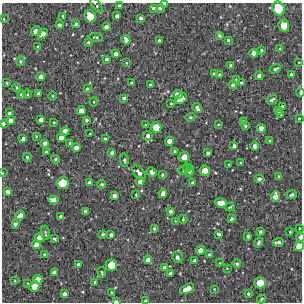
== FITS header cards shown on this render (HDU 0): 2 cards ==
NAXIS1  =                  300 / Width of image
NAXIS2  =                  300 / Height of image

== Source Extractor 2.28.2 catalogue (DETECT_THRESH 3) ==
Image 300 x 300 px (HDU 0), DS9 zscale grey, 1 PNG px = 1 image px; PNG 304 x 304 px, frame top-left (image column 1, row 300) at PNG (2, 3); each listed source drawn as its Kron ellipse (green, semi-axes under 4 px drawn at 4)
Background 1900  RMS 180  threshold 531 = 3 sigma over >= 5 px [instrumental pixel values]
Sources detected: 178; all 178 listed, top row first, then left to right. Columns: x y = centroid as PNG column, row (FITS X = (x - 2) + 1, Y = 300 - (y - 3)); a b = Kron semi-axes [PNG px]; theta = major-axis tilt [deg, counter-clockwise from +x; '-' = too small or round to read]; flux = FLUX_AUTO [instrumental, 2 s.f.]
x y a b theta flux
165 3 3 2 - 22000
96 5 9 4 -51 18000
119 5 3 3 - 18000
153 8 3 3 - 19000
160 8 3 3 - 28000
278 8 7 6 - 460000
63 16 3 2 - 12000
90 16 6 5 - 270000
117 16 4 3 - 34000
141 18 3 3 - 31000
4 19 3 2 - 8000
76 24 3 3 - 25000
59 25 4 3 - 28000
284 25 6 5 - 210000
106 27 4 4 - 47000
36 31 5 4 - 82000
43 34 5 4 - 78000
219 36 4 3 - 26000
96 37 7 3 -5 14000
126 40 5 4 - 58000
159 40 3 3 - 23000
228 40 4 4 - 18000
88 42 3 3 - 15000
38 47 4 3 - 20000
280 49 3 3 - 21000
261 50 3 3 - 19000
254 53 4 4 - 76000
116 54 3 3 - 39000
106 59 3 3 - 28000
20 61 5 4 - 19000
299 62 3 2 - 7400
126 63 4 2 - 9200
231 65 3 3 - 21000
275 69 6 3 21 24000
214 74 3 3 - 28000
291 74 4 3 - 23000
220 75 4 3 - 36000
259 76 4 4 - 44000
40 77 4 4 - 62000
236 80 4 3 - 18000
7 83 3 3 - 12000
131 83 3 2 - 14000
241 83 3 3 - 25000
150 85 4 3 - 16000
232 85 4 4 - 26000
17 87 4 3 - 11000
87 89 3 3 - 16000
300 92 4 2 - 35000
21 94 3 3 - 20000
28 94 5 3 - 13000
39 94 4 4 - 56000
177 95 5 4 - 110000
53 96 5 3 - 12000
124 98 4 3 - 29000
181 99 6 4 39 180000
272 100 6 3 33 24000
94 102 4 4 - 13000
171 103 3 2 - 10000
282 106 3 3 - 15000
197 108 5 3 - 46000
81 111 4 4 - 92000
278 111 4 4 - 45000
9 113 3 3 - 26000
281 114 3 3 - 19000
190 117 5 4 - 15000
299 118 3 2 - 13000
41 119 4 3 - 55000
11 120 4 4 - 69000
86 120 4 4 - 25000
54 122 3 3 - 12000
243 122 4 3 - 26000
3 124 3 3 - 28000
218 124 3 2 - 11000
145 125 3 3 - 11000
245 126 3 3 - 21000
156 127 5 5 - 200000
261 128 4 4 - 76000
65 131 4 4 - 74000
90 134 3 2 - 8000
36 136 4 3 - 12000
148 136 5 5 - 48000
61 138 4 4 - 88000
105 138 3 2 - 13000
23 139 4 3 - 37000
270 140 3 2 - 8500
169 141 4 4 - 100000
45 143 4 4 - 54000
70 143 3 3 - 24000
234 146 4 3 - 36000
254 146 4 3 - 39000
76 147 4 4 - 71000
175 151 4 3 - 23000
46 152 3 3 - 20000
112 153 4 3 - 31000
208 153 3 3 - 28000
27 157 4 3 - 25000
184 157 5 5 - 160000
56 159 4 3 - 20000
124 160 7 4 -83 21000
240 163 3 2 - 7500
229 165 3 2 - 12000
187 167 4 4 - 30000
183 170 5 4 - 15000
189 171 6 4 72 25000
205 171 5 5 - 190000
139 172 8 4 -47 68000
152 172 5 4 - 54000
3 173 4 3 - 7600
162 175 3 3 - 15000
278 176 3 3 - 13000
259 179 4 4 - 40000
140 181 4 4 - 51000
63 183 6 6 - 350000
89 183 4 4 - 47000
193 183 4 3 - 38000
102 184 4 4 - 19000
7 192 4 3 - 43000
163 193 4 4 - 79000
136 195 3 2 - 10000
292 195 5 3 - 27000
114 196 4 4 - 63000
275 196 5 4 - 100000
53 200 5 4 - 85000
221 203 6 4 -10 130000
230 207 5 2 - 13000
86 211 4 3 - 38000
170 211 4 3 - 33000
20 215 5 4 - 91000
61 216 3 3 - 27000
183 219 4 3 - 13000
231 219 4 3 - 26000
175 221 3 2 - 7500
15 224 4 3 - 36000
154 228 3 3 - 20000
300 228 3 2 - 9500
260 231 3 3 - 22000
290 232 3 3 - 11000
45 233 7 3 -80 18000
103 234 3 3 - 23000
219 234 4 3 - 28000
111 235 3 3 - 32000
248 236 4 3 - 28000
300 237 4 2 - 63000
39 238 4 4 - 96000
54 239 3 3 - 18000
258 242 5 3 - 20000
278 242 5 3 - 35000
36 245 4 4 - 92000
299 246 5 4 - 170000
200 250 4 4 - 99000
44 254 3 3 - 14000
209 255 4 3 - 30000
177 257 5 5 - 41000
148 260 4 4 - 74000
195 261 4 3 - 43000
220 263 4 3 - 10000
78 264 3 3 - 17000
237 264 4 3 - 24000
111 265 6 5 - 260000
165 267 4 3 - 33000
227 268 2 2 - 8200
54 272 4 3 - 39000
102 272 5 2 - 12000
170 273 3 3 - 28000
38 279 4 4 - 100000
15 281 4 2 - 9300
95 282 3 3 - 21000
28 283 4 3 - 10000
260 283 5 5 - 240000
35 286 5 5 - 150000
187 289 7 4 27 140000
214 289 2 2 - 7200
111 292 3 2 - 7700
64 294 4 4 - 44000
248 294 3 3 - 15000
261 299 4 3 - 13000
116 301 4 3 - 27000
146 301 4 3 - 58000
At the frame edge (FLAGS 8, measured only in part): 10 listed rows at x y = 165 3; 96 5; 300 92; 3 124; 3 173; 300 228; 300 237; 299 246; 116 301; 146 301